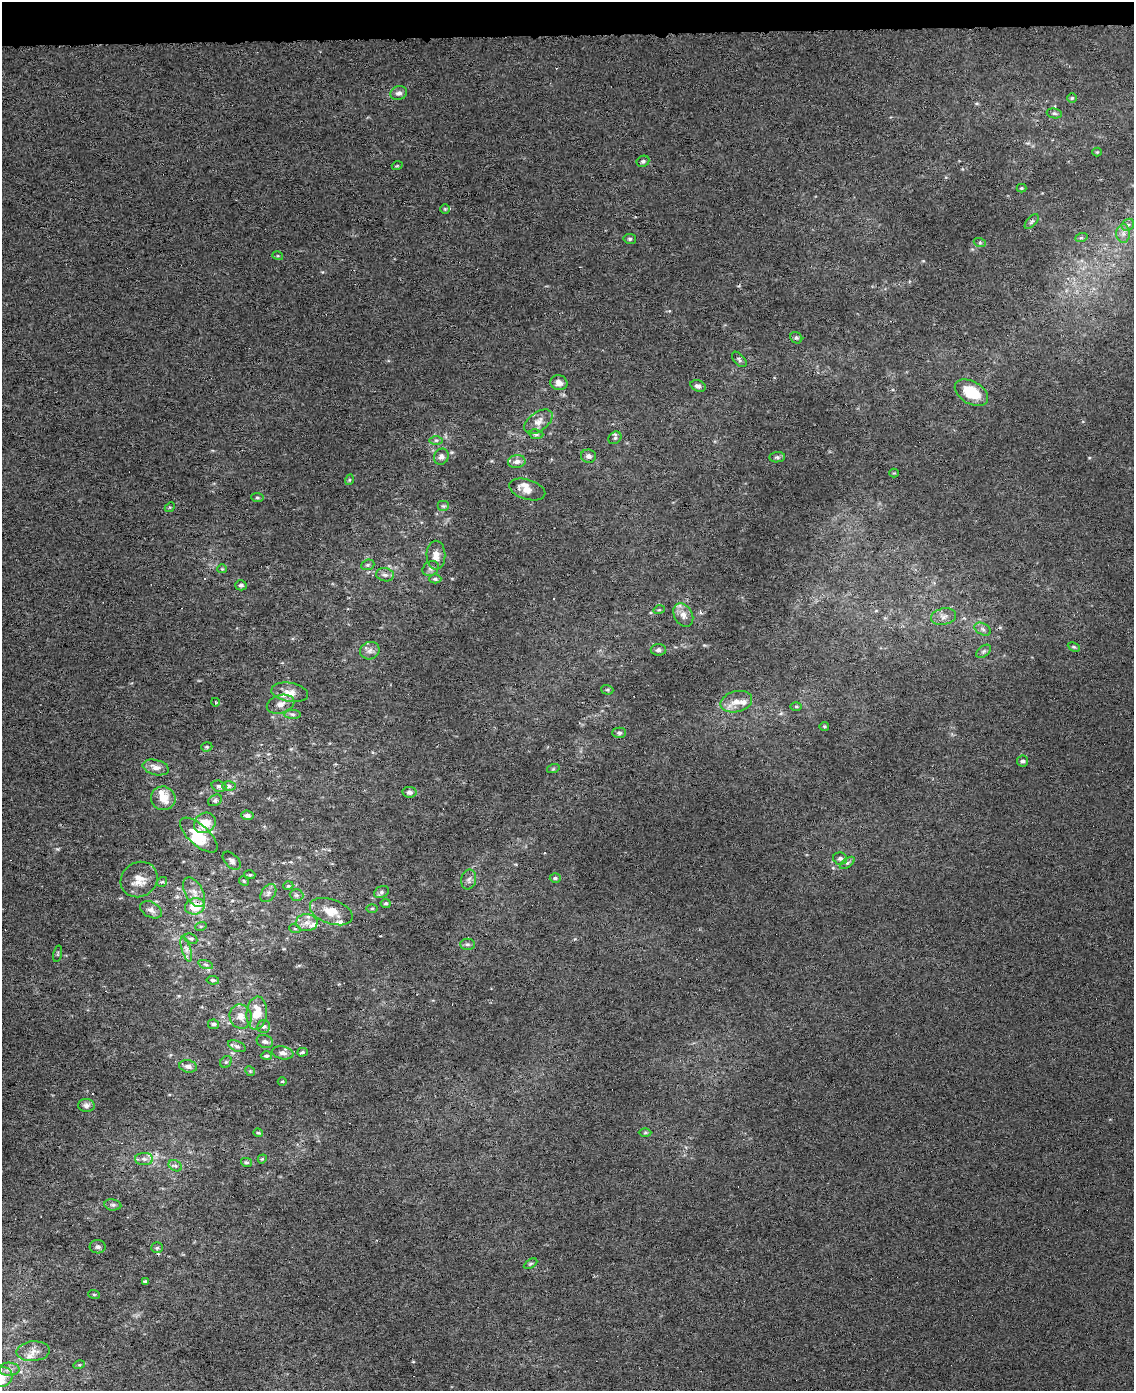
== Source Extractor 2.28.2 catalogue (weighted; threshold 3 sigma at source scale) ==
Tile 3 of 4 x 3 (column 3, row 1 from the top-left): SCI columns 2291-3422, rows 2822-4210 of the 4580 x 4213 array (HDU 1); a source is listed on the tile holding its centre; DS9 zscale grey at full resolution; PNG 1136 x 1393 px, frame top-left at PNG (2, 2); each listed source drawn as its Kron ellipse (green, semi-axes under 4 px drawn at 4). Shown black and unused: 2% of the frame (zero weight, under 4 of 8 exposures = <1% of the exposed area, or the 3 px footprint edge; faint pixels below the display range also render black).
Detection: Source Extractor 2.28.2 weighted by HDU 2 'WHT'; one run over the whole footprint, this tile lists its part. Background 6.73e-05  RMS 0.0013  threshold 0.00551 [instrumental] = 3 sigma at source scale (4.09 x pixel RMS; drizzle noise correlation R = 1.36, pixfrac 0.8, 0.0396/0.0396 arcsec/px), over >= 5 px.
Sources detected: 145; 1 inside a brighter object's white glare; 2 cosmic-ray / hot-pixel residue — neither listed nor drawn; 14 inside a brighter listed object's ellipse — not listed separately; the other 128 listed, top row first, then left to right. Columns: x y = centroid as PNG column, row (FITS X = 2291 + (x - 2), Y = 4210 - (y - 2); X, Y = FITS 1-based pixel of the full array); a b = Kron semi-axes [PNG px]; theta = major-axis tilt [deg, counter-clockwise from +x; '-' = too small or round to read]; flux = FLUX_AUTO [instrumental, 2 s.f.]
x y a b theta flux
399 93 8 7 - 0.48
1072 98 4 4 - 0.15
1054 113 7 5 -6 0.23
1097 152 4 4 - 0.12
643 161 6 5 - 0.26
397 166 5 3 - 0.11
1021 188 5 4 - 0.13
445 209 5 5 - 0.15
1032 222 9 4 49 0.24
1128 225 7 5 39 0.3
1123 233 9 7 -90 0.57
1081 238 6 4 19 0.18
630 239 6 5 - 0.22
980 243 6 4 -19 0.17
278 256 5 3 - 0.12
796 338 6 5 - 0.23
739 359 9 5 -48 0.27
559 383 8 7 - 0.72
698 386 8 5 -17 0.43
971 393 18 11 -30 3.7
538 422 16 9 35 0.88
536 434 7 4 -7 0.23
615 438 7 5 42 0.25
436 440 7 4 0 0.23
589 456 7 6 - 0.47
441 457 8 7 - 0.47
777 457 8 5 7 0.24
517 461 9 6 9 0.61
894 473 4 4 - 0.11
349 480 5 3 - 0.12
527 490 19 9 -17 1.2
257 498 6 4 -7 0.18
443 506 6 5 - 0.24
170 507 5 4 - 0.14
436 555 14 9 -90 1
368 565 7 5 20 0.2
431 568 9 7 35 0.43
222 569 5 4 - 0.14
385 575 9 6 -9 0.44
435 579 6 4 0 0.21
241 585 5 5 - 0.28
659 610 5 3 - 0.13
683 615 12 9 -61 0.84
944 617 12 8 11 0.65
983 629 9 5 -28 0.35
1074 647 6 4 -25 0.18
658 650 8 6 0 0.29
370 651 10 8 21 0.59
984 651 8 5 37 0.24
607 690 6 4 -19 0.18
290 692 18 9 -10 1.2
215 702 4 2 - 0.099
736 702 16 10 15 1.3
280 704 14 9 16 0.86
796 706 5 3 - 0.13
292 714 8 4 -1 0.26
824 726 5 4 - 0.14
619 733 7 5 0 0.27
207 747 6 4 19 0.16
1023 761 5 5 - 0.28
156 767 13 7 -14 0.77
553 769 6 4 18 0.13
219 786 7 5 -18 0.31
229 786 7 5 1 0.29
409 792 7 5 -9 0.38
163 798 12 12 - 1.5
215 800 7 5 30 0.23
247 815 6 4 -6 0.45
205 823 11 9 36 2
199 835 23 10 -42 2.4
840 858 7 6 - 0.38
232 861 11 6 -45 0.41
847 863 8 4 35 0.26
250 875 5 3 - 0.13
555 878 5 4 - 0.19
139 880 19 17 36 1.8
469 880 10 7 77 0.46
244 881 5 4 - 0.13
162 882 5 4 - 0.17
288 886 5 3 - 0.11
194 892 16 8 -62 1
381 892 8 5 28 0.29
268 893 10 6 55 0.46
296 895 7 5 -3 0.28
386 903 5 4 - 0.19
195 906 10 8 17 2.8
372 908 6 4 1 0.13
151 910 11 7 -28 0.62
331 912 22 12 -20 1.9
307 923 11 8 2 0.77
201 926 6 3 18 0.14
295 929 6 3 -19 0.12
191 939 7 4 -26 0.23
467 944 7 5 1 0.25
186 949 13 4 -74 0.48
58 954 8 3 77 0.13
206 964 8 3 -19 0.19
213 980 6 4 -8 0.25
257 1013 16 10 84 2.2
241 1017 12 11 - 1.1
214 1024 5 4 - 0.22
264 1027 6 6 - 0.32
265 1041 8 6 -21 0.37
237 1046 9 5 -24 0.33
302 1052 5 3 - 0.18
283 1053 11 6 -11 0.52
266 1056 5 4 - 0.21
226 1062 6 5 - 0.2
188 1066 9 6 -10 0.55
250 1071 5 4 - 0.13
282 1081 4 3 - 0.12
86 1106 8 6 -4 0.48
258 1133 4 4 - 0.13
645 1133 6 4 1 0.18
144 1159 9 6 -1 0.46
262 1159 5 3 - 0.12
246 1162 5 4 - 0.19
175 1166 7 5 -29 0.29
113 1205 8 5 -9 0.29
98 1247 8 6 -3 0.32
157 1248 5 5 - 0.2
530 1264 7 4 30 0.2
145 1281 4 2 - 0.14
94 1294 6 3 -19 0.11
33 1351 16 10 3 1
79 1365 6 3 17 0.14
9 1369 10 6 -2 0.54
2 1377 11 9 25 0.86
Overlapping masked pixels (flux is a lower limit): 1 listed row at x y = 195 906
Isophote crosses this tile's border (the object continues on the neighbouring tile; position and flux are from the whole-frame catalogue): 1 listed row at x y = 2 1377